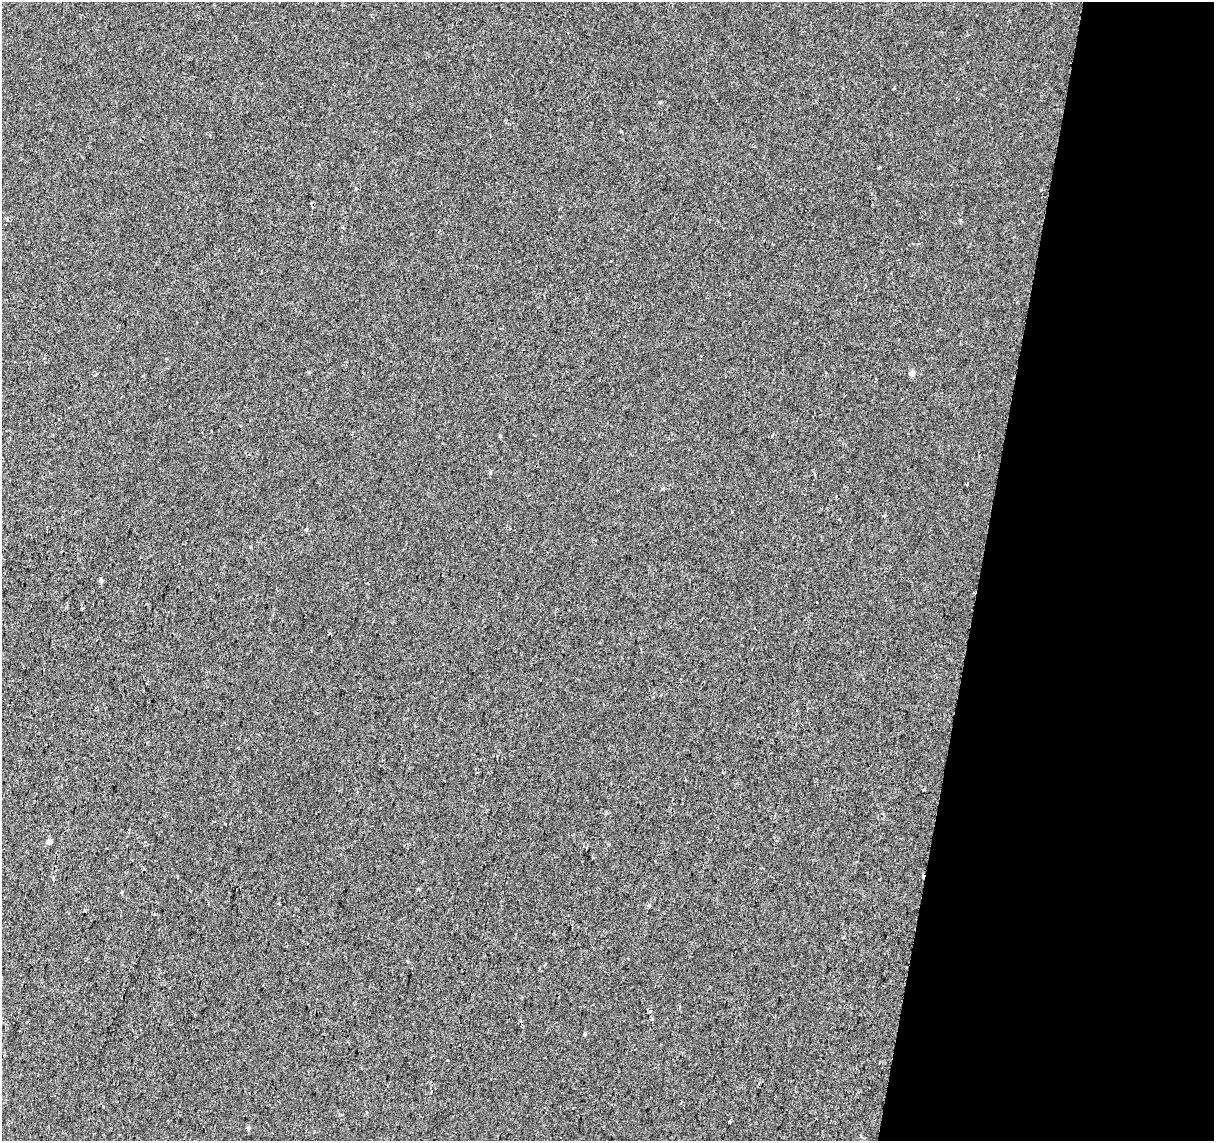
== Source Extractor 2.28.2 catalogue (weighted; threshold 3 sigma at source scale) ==
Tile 8 of 4 x 4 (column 4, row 2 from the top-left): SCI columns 3663-4874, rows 2561-3699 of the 4894 x 5182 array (HDU 1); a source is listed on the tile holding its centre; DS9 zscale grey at full resolution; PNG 1216 x 1143 px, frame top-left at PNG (2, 2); no overlay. Shown black and unused: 19% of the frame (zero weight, under 2 of 3 exposures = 3% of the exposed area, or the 3 px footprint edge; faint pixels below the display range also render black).
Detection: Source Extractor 2.28.2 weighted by HDU 2 'WHT'; one run over the whole footprint, this tile lists its part. Background 5.13e-04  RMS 0.0039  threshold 0.0174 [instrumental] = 3 sigma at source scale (4.5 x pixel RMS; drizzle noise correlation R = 1.50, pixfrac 1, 0.0396/0.0396 arcsec/px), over >= 5 px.
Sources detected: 17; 2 cosmic-ray / hot-pixel residue — not listed; the other 15 listed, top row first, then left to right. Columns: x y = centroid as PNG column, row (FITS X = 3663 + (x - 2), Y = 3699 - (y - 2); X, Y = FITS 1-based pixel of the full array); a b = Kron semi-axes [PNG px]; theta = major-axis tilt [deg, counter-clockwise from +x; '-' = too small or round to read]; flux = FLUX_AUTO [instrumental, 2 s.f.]
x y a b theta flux
621 131 3 3 - 1.3
879 167 3 3 - 1.3
611 261 3 2 - 0.37
912 373 7 6 - 1.1
967 484 3 2 - 0.27
306 529 3 3 - 2.2
101 580 6 5 - 0.58
49 841 7 6 - 1.1
122 893 3 3 - 4.1
649 906 5 4 - 0.46
584 1034 6 3 70 0.4
448 1061 3 3 - 1.5
431 1092 3 2 - 0.55
730 1121 3 3 - 0.95
248 1128 5 5 - 0.54
Unlisted compact peaks at least as high as the median listed source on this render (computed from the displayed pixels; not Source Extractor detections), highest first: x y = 500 436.